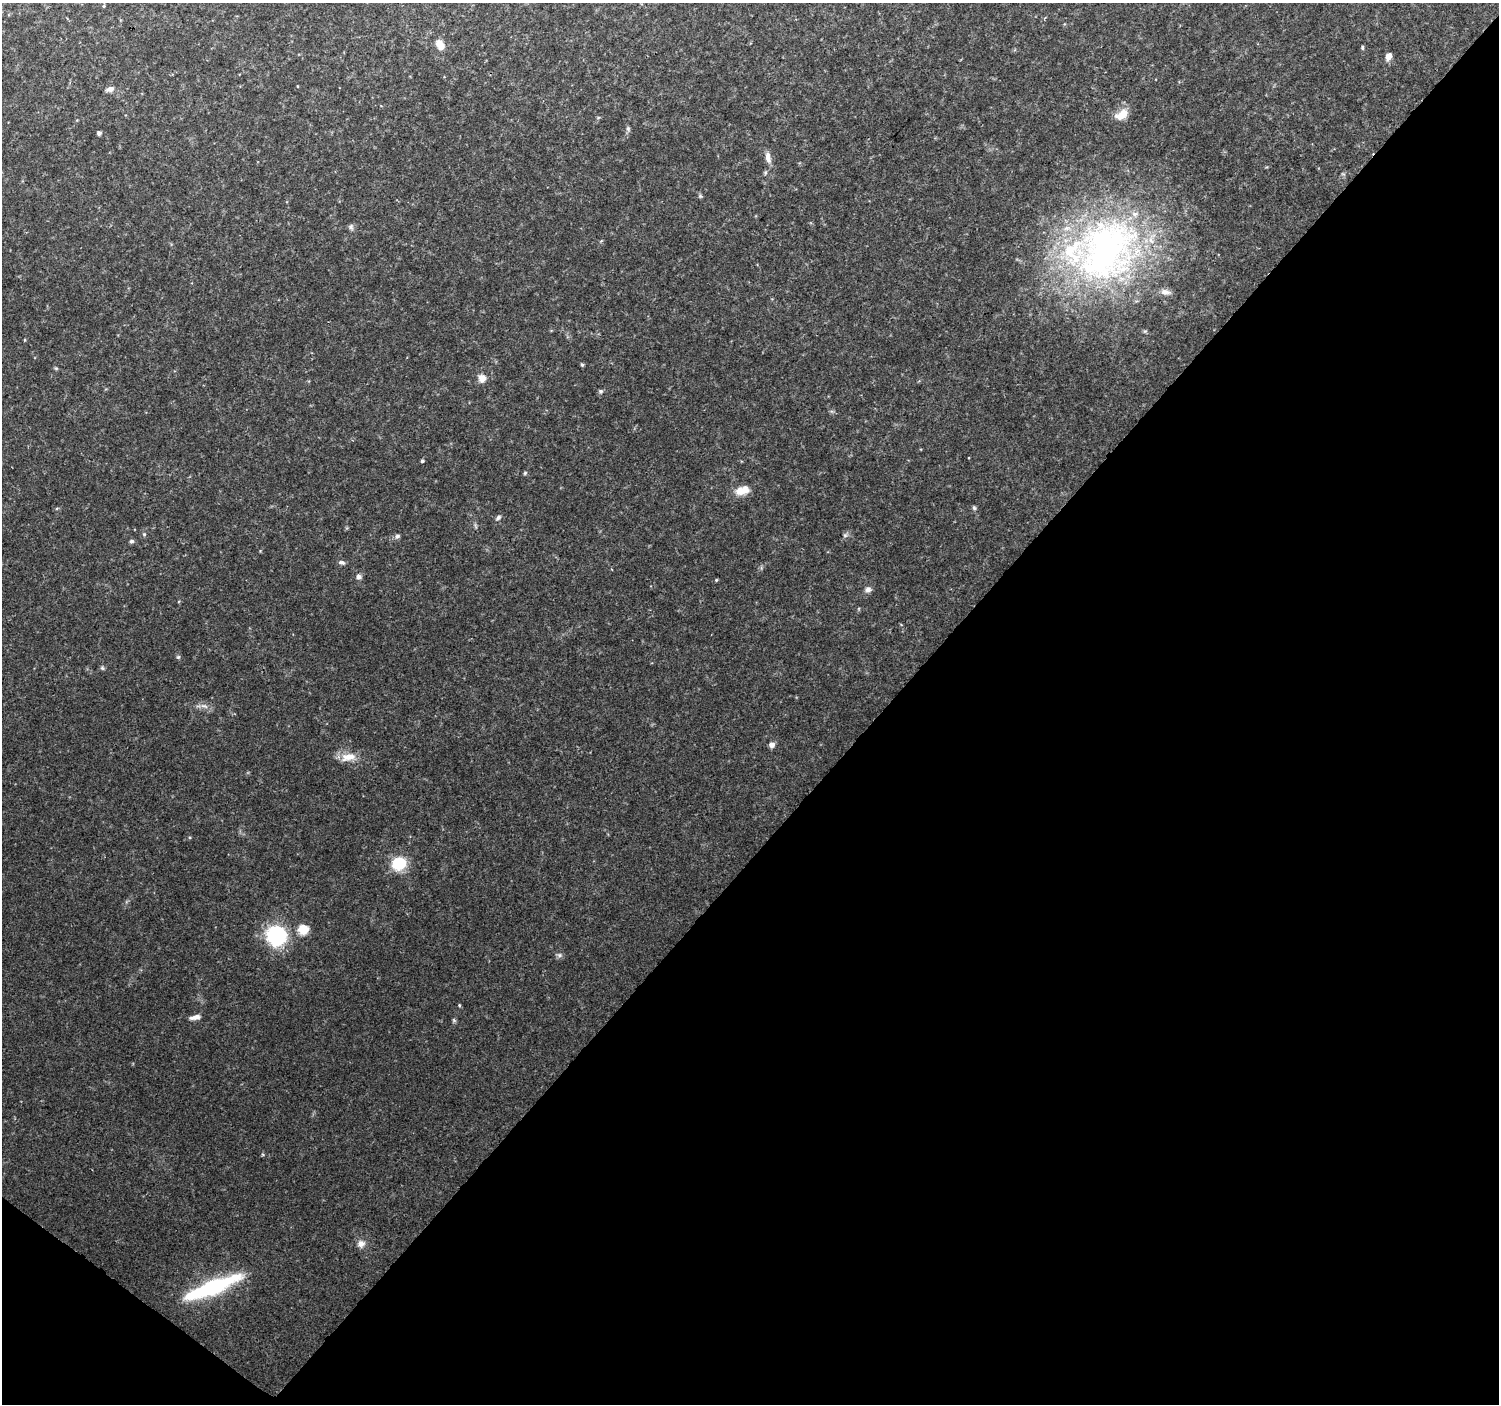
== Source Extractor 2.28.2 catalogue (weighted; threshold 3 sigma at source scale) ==
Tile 15 of 4 x 4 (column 3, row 4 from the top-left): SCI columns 3003-4499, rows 240-1641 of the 5997 x 6023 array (HDU 1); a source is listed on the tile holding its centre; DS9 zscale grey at full resolution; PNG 1501 x 1406 px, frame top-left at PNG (2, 3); no overlay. Shown black and unused: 42% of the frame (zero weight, under 2 of 3 exposures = <1% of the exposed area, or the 3 px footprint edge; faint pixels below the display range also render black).
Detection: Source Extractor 2.28.2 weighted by HDU 2 'WHT'; one run over the whole footprint, this tile lists its part. Background 0.111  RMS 0.0084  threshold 0.0379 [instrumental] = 3 sigma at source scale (4.5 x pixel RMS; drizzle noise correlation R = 1.50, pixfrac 1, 0.0396/0.0396 arcsec/px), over >= 5 px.
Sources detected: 44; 2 inside a brighter listed object's ellipse — not listed separately; the other 42 listed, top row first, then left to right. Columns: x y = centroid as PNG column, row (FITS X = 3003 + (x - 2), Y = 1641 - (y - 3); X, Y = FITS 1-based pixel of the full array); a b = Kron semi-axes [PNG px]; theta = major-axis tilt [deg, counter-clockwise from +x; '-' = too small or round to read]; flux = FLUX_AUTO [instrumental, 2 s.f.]
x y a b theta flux
104 6 4 4 - 0.82
440 45 14 9 -59 7.4
1362 48 6 3 -81 0.92
1388 56 8 6 68 5.5
110 89 9 6 15 3.5
1122 114 16 9 32 11
628 129 7 5 -70 1.6
99 133 4 4 - 2.5
768 157 15 7 -78 5.2
700 196 5 5 - 1.2
351 227 8 6 -61 2.1
1106 250 99 78 54 360
582 365 5 4 - 1.2
482 378 9 8 - 6.2
601 391 6 5 - 1.3
422 461 4 4 - 1.2
525 473 5 4 - 1
742 490 18 11 16 9.9
974 508 6 5 - 1.3
498 518 8 5 41 1.9
144 534 5 5 - 1.1
845 535 6 4 0 1.5
397 536 7 6 - 2
131 541 6 5 - 1.6
342 563 9 5 -15 2.1
359 577 7 6 - 2.5
716 580 4 3 - 0.85
868 589 8 7 - 3.1
178 657 5 4 - 1.1
102 668 6 4 -30 1.2
204 706 13 5 -17 3.7
772 745 6 6 - 4.4
348 757 21 10 9 11
399 864 16 14 22 24
303 929 11 11 - 12
276 935 11 11 - 110
559 955 7 6 - 2
459 1005 4 4 - 0.86
195 1017 13 5 13 4.2
454 1020 6 4 -19 1.1
361 1244 10 9 - 4.9
211 1287 64 13 21 82